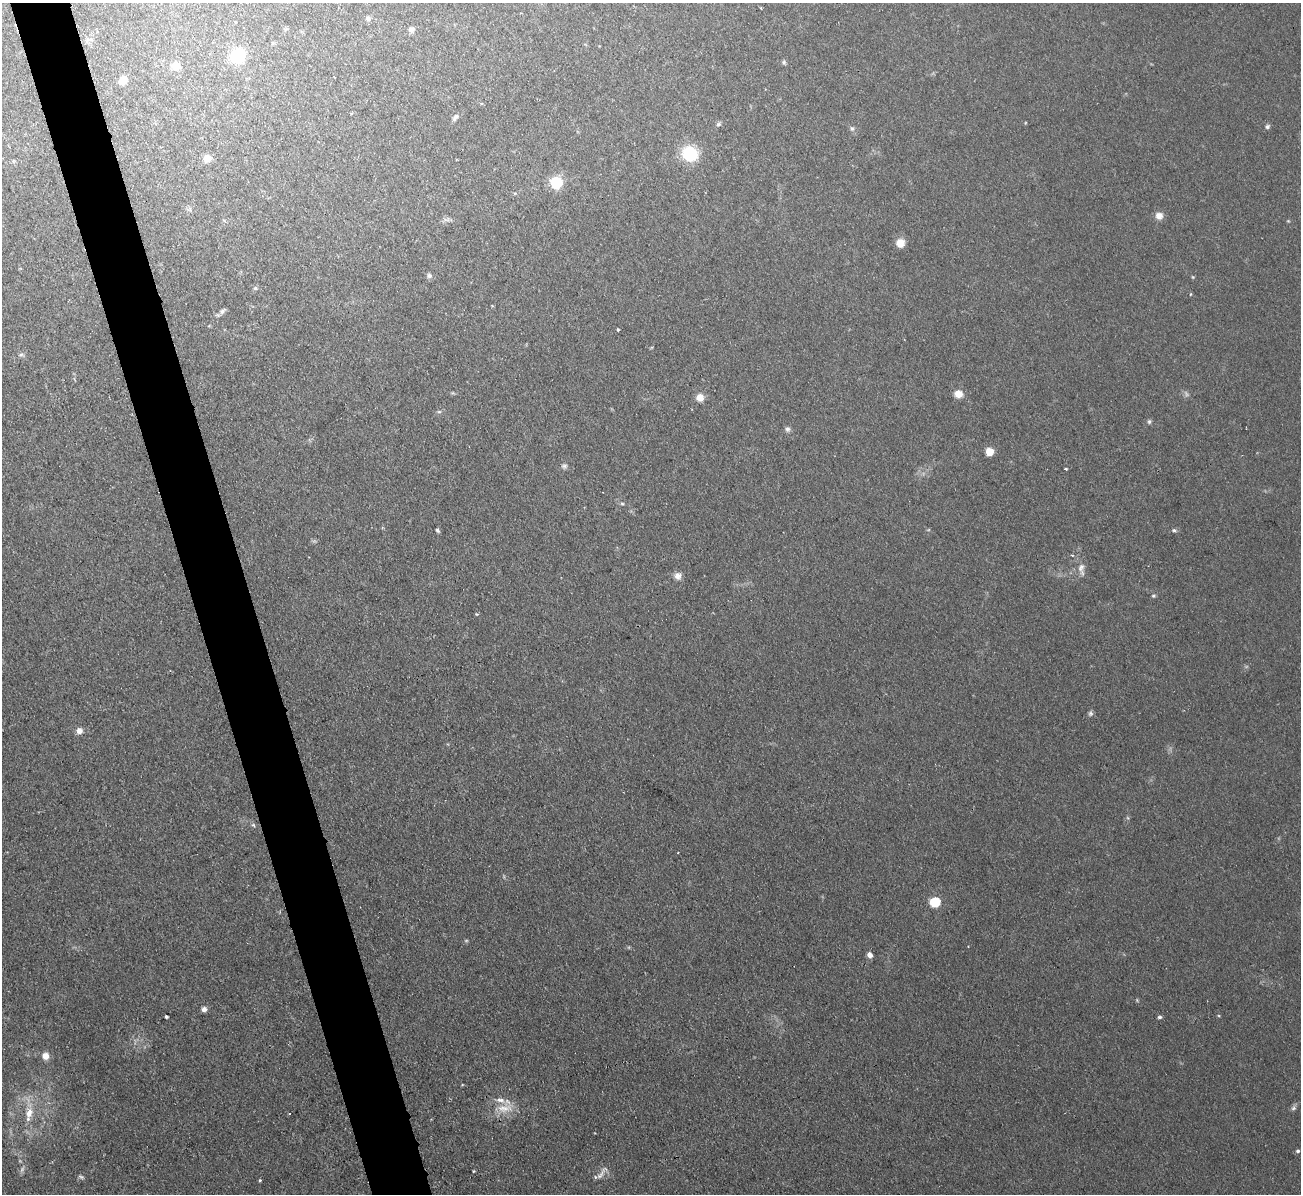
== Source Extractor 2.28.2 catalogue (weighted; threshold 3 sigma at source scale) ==
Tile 11 of 4 x 4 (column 3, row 3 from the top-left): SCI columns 2597-3895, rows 1335-2526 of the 5208 x 5178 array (HDU 1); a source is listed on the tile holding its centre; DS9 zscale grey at full resolution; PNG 1303 x 1196 px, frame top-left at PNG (2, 3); no overlay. Shown black and unused: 5% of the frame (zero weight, under 2 of 3 exposures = <1% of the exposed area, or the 3 px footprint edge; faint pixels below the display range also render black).
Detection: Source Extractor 2.28.2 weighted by HDU 2 'WHT'; one run over the whole footprint, this tile lists its part. Background 0.0582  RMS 0.0063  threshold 0.0282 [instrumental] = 3 sigma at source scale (4.5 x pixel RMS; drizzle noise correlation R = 1.50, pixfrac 1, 0.05/0.05 arcsec/px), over >= 5 px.
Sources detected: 73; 6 too faint to see at this stretch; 1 cosmic-ray / hot-pixel residue — not listed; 1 inside a brighter listed object's ellipse — not listed separately; the other 65 listed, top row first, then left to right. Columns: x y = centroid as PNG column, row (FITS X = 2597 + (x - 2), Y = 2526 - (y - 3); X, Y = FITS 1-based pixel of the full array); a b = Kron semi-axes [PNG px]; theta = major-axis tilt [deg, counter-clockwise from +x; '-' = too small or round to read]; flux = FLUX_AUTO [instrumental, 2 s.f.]
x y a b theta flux
368 18 8 7 - 1.9
286 29 6 5 - 1.1
412 29 8 7 - 2.3
89 39 13 6 8 2.7
237 56 8 8 - 60
784 62 6 5 - 1.3
176 66 9 8 - 9.8
123 80 8 7 - 9.8
455 117 10 6 48 2.4
718 124 8 5 48 1.5
1267 126 6 5 - 1.6
852 128 8 7 - 1.7
690 153 9 8 - 61
207 158 7 7 - 7.8
13 161 6 4 89 0.98
556 182 6 6 - 100
515 193 6 4 18 0.75
1159 216 9 9 - 4.8
447 219 11 6 4 2.2
1288 221 4 4 - 0.57
900 243 9 9 - 7.2
429 275 7 6 - 2
1193 277 5 4 - 0.67
255 288 7 5 -16 1.5
1191 294 5 3 - 0.57
492 306 4 3 - 0.52
222 311 11 6 40 2.4
618 329 3 3 - 0.81
21 355 9 6 -3 1.8
958 394 7 6 - 9.9
700 397 7 6 - 8.5
439 412 6 5 - 1.1
1149 421 6 5 - 1.3
787 429 8 7 - 1.9
990 451 6 6 - 9.3
564 466 8 7 - 1.9
1066 469 3 3 - 0.81
622 504 6 4 -20 1.1
437 530 5 4 - 1.4
1174 530 6 5 - 1.2
1072 555 3 3 - 1
1081 567 15 9 81 4.7
678 576 10 8 -4 4
1153 596 6 5 - 1
477 614 4 4 - 0.74
1090 713 8 6 85 1.6
79 731 9 8 - 3.7
1128 818 6 4 -71 0.83
253 825 6 5 - 1.1
935 902 6 5 - 53
870 955 6 5 - 3.4
1137 1000 6 4 -47 0.74
204 1009 6 6 - 2.7
166 1017 3 3 - 1.2
1159 1017 6 4 2 1.2
45 1056 7 7 - 6
462 1085 4 3 - 0.5
504 1108 30 14 6 14
1293 1108 10 6 66 1.8
29 1113 17 11 77 11
1298 1151 5 4 - 1.3
474 1171 3 2 - 0.73
601 1174 23 6 55 4.3
81 1177 9 5 -28 1.5
260 1181 3 3 - 1.1